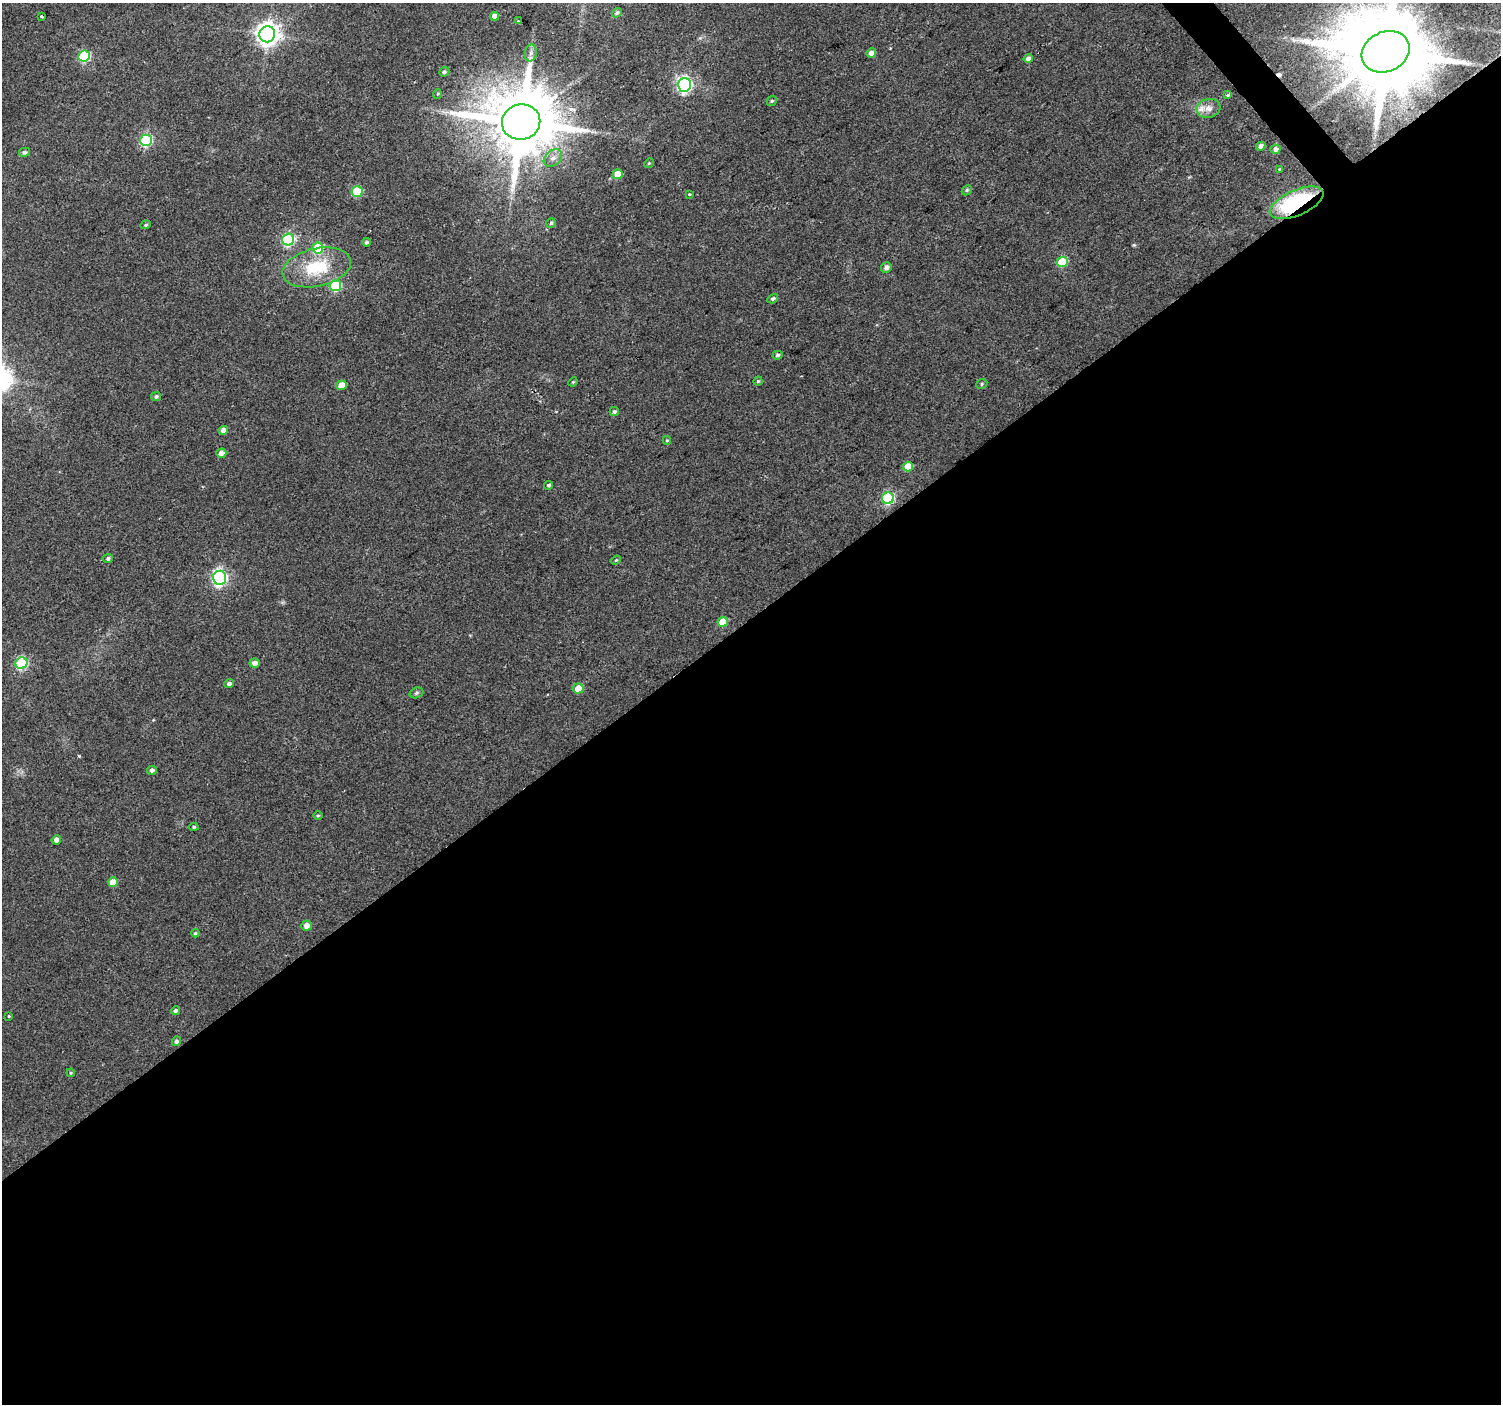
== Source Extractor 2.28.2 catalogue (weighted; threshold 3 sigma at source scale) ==
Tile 15 of 4 x 4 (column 3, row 4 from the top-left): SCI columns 3001-4499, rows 204-1605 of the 5997 x 5948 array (HDU 1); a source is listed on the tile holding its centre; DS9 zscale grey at full resolution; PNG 1503 x 1406 px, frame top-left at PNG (2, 3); each listed source drawn as its Kron ellipse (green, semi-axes under 4 px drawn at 4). Shown black and unused: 57% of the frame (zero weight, under 2 of 3 exposures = <1% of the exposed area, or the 3 px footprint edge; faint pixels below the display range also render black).
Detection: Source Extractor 2.28.2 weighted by HDU 2 'WHT'; one run over the whole footprint, this tile lists its part. Background 0.0622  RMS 0.0073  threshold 0.0327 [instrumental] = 3 sigma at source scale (4.5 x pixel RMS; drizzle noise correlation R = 1.50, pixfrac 1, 0.0396/0.0396 arcsec/px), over >= 5 px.
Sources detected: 74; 1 cosmic-ray / hot-pixel residue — neither listed nor drawn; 1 inside a brighter listed object's ellipse — not listed separately; the other 72 listed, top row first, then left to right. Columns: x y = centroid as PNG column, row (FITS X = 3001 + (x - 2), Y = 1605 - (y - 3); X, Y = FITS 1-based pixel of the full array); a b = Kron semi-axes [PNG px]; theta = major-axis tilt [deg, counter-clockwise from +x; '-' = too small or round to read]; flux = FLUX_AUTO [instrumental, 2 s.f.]
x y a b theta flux
617 13 5 4 - 1.5
41 16 3 3 - 1.4
495 16 5 4 - 4.6
518 21 3 2 - 0.59
267 34 8 8 - 600
1386 52 25 20 25 14000
531 53 8 6 82 2.7
871 53 5 4 - 4.7
84 56 6 5 - 58
1028 58 5 4 - 2.4
444 72 5 4 - 1.6
684 85 7 6 - 180
437 94 5 3 - 0.57
1228 95 4 3 - 4.5
772 101 5 4 - 0.99
1208 108 12 9 16 5.1
521 122 19 17 14 6700
146 140 6 5 - 79
1261 146 5 4 - 2.8
1276 149 5 4 - 3.3
24 152 5 4 - 2
553 158 10 7 41 4.2
649 163 5 4 - 0.79
1279 169 4 3 - 0.68
618 174 5 5 - 12
967 190 6 4 45 1.1
357 191 5 5 - 32
689 194 4 3 - 0.57
1297 203 29 12 24 87
551 223 5 4 - 1.2
146 225 5 4 - 1
288 240 6 6 - 90
366 242 4 4 - 1.3
318 248 5 5 - 32
1062 262 5 5 - 29
317 267 35 19 13 37
886 268 5 5 - 3.3
335 286 6 5 - 50
773 299 6 4 32 1.5
777 355 5 4 - 1.3
758 381 4 4 - 1.1
573 382 5 4 - 0.76
982 384 6 4 24 1.1
341 385 5 4 - 9.6
156 397 5 4 - 1.4
614 412 4 4 - 1.4
223 430 5 4 - 4.7
667 440 4 4 - 0.88
221 453 5 4 - 4.8
908 467 5 5 - 13
549 485 4 4 - 1.3
888 498 6 6 - 66
108 558 5 4 - 1.5
616 560 5 4 - 0.81
220 578 7 6 - 190
723 622 5 5 - 16
21 663 6 5 - 66
255 663 5 4 - 3.7
229 684 5 4 - 2.1
578 688 5 5 - 12
416 693 7 5 18 1.3
152 770 5 4 - 1.9
318 816 5 3 - 0.79
194 827 4 4 - 1
56 840 5 4 - 3.7
113 882 5 5 - 9.8
307 925 5 5 - 4.9
195 933 4 4 - 0.98
176 1010 4 4 - 1.8
9 1016 3 2 - 0.65
176 1041 5 4 - 1.8
71 1073 4 4 - 0.77
Overlapping masked pixels (flux is a lower limit): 2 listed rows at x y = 1386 52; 1297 203
Isophote crosses this tile's border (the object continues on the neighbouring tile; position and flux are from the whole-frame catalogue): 1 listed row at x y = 1386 52